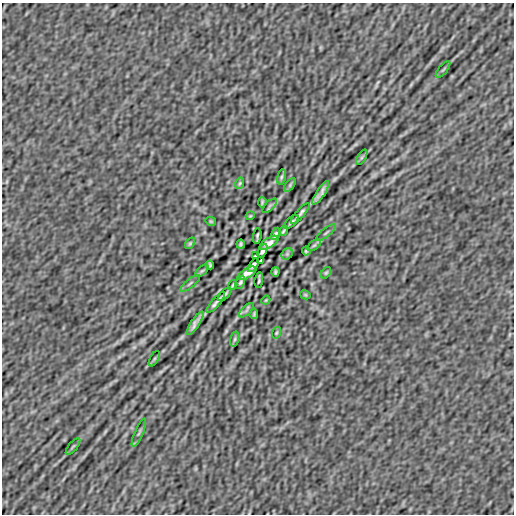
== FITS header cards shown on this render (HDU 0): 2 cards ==
NAXIS1  =                  512
NAXIS2  =                  512

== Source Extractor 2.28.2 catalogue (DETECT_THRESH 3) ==
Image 512 x 512 px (HDU 0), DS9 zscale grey, 1 PNG px = 1 image px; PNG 516 x 516 px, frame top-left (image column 1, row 512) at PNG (2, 3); each listed source drawn as its Kron ellipse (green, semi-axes under 4 px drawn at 4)
Background -1.68e-06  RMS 5.4e-05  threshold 1.62e-04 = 3 sigma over >= 5 px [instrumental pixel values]
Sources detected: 47; all 47 listed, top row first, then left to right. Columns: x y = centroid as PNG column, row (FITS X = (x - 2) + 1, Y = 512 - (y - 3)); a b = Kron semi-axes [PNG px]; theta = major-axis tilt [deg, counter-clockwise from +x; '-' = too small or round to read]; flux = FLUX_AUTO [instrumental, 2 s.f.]
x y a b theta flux
443 70 10 3 50 0.0063
362 157 8 3 60 0.0041
281 177 7 4 76 0.0058
240 183 6 4 72 0.0045
290 185 7 4 54 0.0057
321 193 14 3 57 0.018
262 202 5 3 - 0.0053
270 206 9 4 45 0.0058
300 214 13 2 49 0.011
250 216 4 3 - 0.0034
211 221 5 4 - 0.004
291 222 8 2 44 0.0076
283 231 5 2 - 0.005
326 233 12 2 39 0.0059
276 234 6 3 61 0.0066
257 236 8 2 85 0.0056
190 243 6 4 53 0.0049
269 243 11 5 32 0.021
241 244 4 3 - 0.0061
314 245 8 4 37 0.0069
263 251 7 3 60 0.004
306 251 4 3 - 0.0057
287 254 6 5 - 0.0059
255 256 4 2 - 0.0041
261 260 4 2 - 0.0041
210 265 4 3 - 0.0057
253 265 8 3 59 0.0027
202 271 8 4 37 0.0069
275 272 4 3 - 0.0061
247 273 10 5 30 0.021
326 273 6 4 53 0.005
259 280 8 2 85 0.0056
240 282 7 3 63 0.0068
190 283 12 2 39 0.0059
233 285 5 2 - 0.005
225 294 8 2 44 0.0074
305 295 5 4 - 0.004
266 300 4 3 - 0.0034
216 302 13 2 49 0.011
246 310 9 4 45 0.0056
254 314 5 3 - 0.0055
195 323 14 3 57 0.018
276 333 6 4 72 0.0046
235 339 7 4 76 0.0059
154 359 8 3 60 0.0041
139 433 15 3 67 0.0091
73 446 10 3 50 0.0064